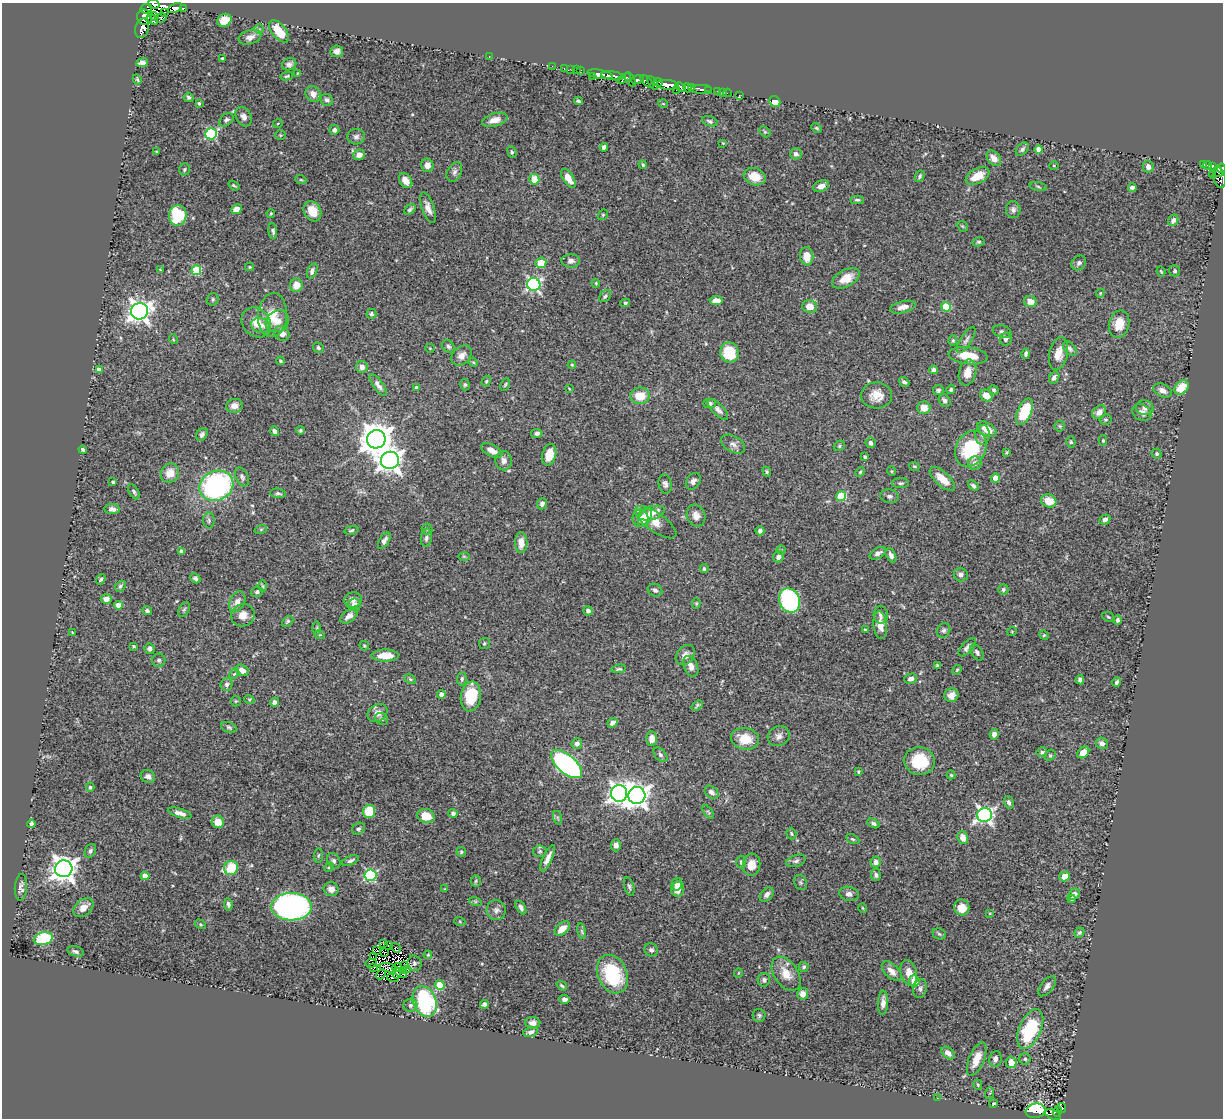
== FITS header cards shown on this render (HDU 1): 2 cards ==
NAXIS1  =                 1221
NAXIS2  =                 1116

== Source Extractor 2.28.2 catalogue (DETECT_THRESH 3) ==
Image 1221 x 1116 px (HDU 1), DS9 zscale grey, 1 PNG px = 1 image px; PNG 1225 x 1120 px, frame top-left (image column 1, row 1116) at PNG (2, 3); each listed source drawn as its Kron ellipse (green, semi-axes under 4 px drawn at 4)
Background 0.498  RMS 0.022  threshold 0.0669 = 3 sigma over >= 5 px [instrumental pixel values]
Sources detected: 462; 7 with non-positive FLUX_AUTO (blend fragments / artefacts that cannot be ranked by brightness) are neither listed nor drawn; the other 455 listed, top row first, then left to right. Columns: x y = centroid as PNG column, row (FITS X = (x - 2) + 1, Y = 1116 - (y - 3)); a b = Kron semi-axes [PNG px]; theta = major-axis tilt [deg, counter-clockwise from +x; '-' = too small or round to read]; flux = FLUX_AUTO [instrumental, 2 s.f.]
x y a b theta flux
154 4 6 3 -16 1.4e+02
175 8 7 4 25 1.5e+02
183 8 3 3 - 2.3e+01
146 9 6 5 - 4.9e+01
164 13 3 2 - 2.1e+01
145 17 8 7 - 1.6e+02
154 17 4 3 - 2.3e+01
161 18 6 4 21 4.9e+01
152 20 6 3 -40 9.3e+01
224 20 7 6 - 2.5e+01
142 28 10 6 74 2.1e+02
259 29 5 5 - 1.8e+00
279 31 13 7 -51 3.2e+01
250 37 11 7 18 8.6e+00
337 51 6 6 - 6.0e+00
489 56 2 2 - 1.7e+01
222 58 3 2 - 1.6e+00
142 63 6 4 8 7.8e+00
289 64 7 6 - 5.2e+00
552 66 2 2 - 6.1e+00
564 68 3 2 - 3.6e+00
570 69 2 2 - 5.8e+00
576 70 2 2 - 2.5e+00
580 70 3 3 - 1.1e+01
298 73 3 2 - 9.5e-01
600 74 13 4 -10 5.3e+02
287 76 6 4 12 2.0e+00
592 76 2 2 - 3.1e+01
613 76 12 4 -7 4.6e+02
624 78 7 4 27 1.1e+02
137 79 5 4 - 2.1e+00
630 79 8 4 -59 1.3e+02
637 80 6 4 10 2.3e+02
647 82 8 4 -43 9.5e+01
658 82 4 2 - 5.2e+01
653 83 7 3 -57 1.1e+02
668 85 11 5 -7 6.7e+02
681 87 6 3 -44 1.1e+02
692 87 4 3 - 1.5e+02
688 88 5 3 - 5.6e+01
701 89 11 4 2 7.0e+01
676 90 2 2 - 7.5e+01
708 90 3 3 - 4.7e+01
718 91 3 3 - 1.3e+01
722 92 3 2 - 4.2e+00
727 93 4 2 - 4.3e+00
313 94 8 7 - 1.0e+01
739 95 3 2 - 2.6e+00
189 97 5 4 - 3.0e+00
327 100 6 5 - 4.2e+00
578 101 4 3 - 2.8e+00
775 102 6 5 - 1.3e+01
199 103 4 3 - 2.1e+00
663 104 5 3 - 1.2e+00
244 117 10 7 -61 7.6e+00
226 120 8 5 40 4.0e+00
495 120 13 6 16 1.2e+01
710 121 8 5 -18 3.2e+00
278 123 5 3 - 1.1e+00
816 128 5 3 - 2.0e+00
334 130 5 5 - 4.2e+00
765 132 6 4 -44 2.3e+00
211 134 6 5 - 1.6e+02
280 135 5 5 - 2.0e+00
356 137 9 8 - 5.3e+00
723 143 3 3 - 1.2e+00
604 147 4 4 - 7.5e+00
1022 149 8 5 46 3.8e+00
1039 150 4 4 - 1.8e+01
156 151 3 2 - 1.3e+00
512 152 6 4 -69 2.3e+00
796 154 6 5 - 5.2e+00
359 155 6 5 - 1.1e+01
994 158 9 6 -50 1.3e+01
427 165 7 6 - 8.9e+00
643 165 4 3 - 1.8e+00
1203 165 4 3 - 1.3e+01
1208 165 4 3 - 3.2e+01
1054 166 5 3 - 1.5e+00
1213 166 4 3 - 6.7e+01
1148 167 6 5 - 7.2e+00
1221 168 5 3 - 7.0e+01
184 169 6 5 - 2.5e+00
1218 171 6 4 -74 6.5e+01
454 172 10 7 65 5.3e+00
1212 174 3 3 - 1.9e+01
920 176 6 4 61 2.6e+00
977 176 13 7 27 2.6e+01
755 177 11 8 -17 2.2e+01
1219 177 11 6 -75 1.6e+02
568 178 11 5 -58 1.7e+01
534 179 5 5 - 2.8e+01
301 180 5 3 - 1.6e+00
406 181 8 5 -55 1.4e+01
234 185 6 4 -34 2.2e+00
821 186 8 5 18 8.7e+00
1038 186 8 3 -12 2.4e+00
1132 187 4 3 - 3.9e+00
857 200 6 4 0 2.5e+00
428 208 16 6 -70 1.0e+01
236 209 5 4 - 1.2e+01
410 209 6 4 39 3.1e+00
1013 210 8 7 - 5.8e+00
312 211 10 8 -60 2.3e+01
271 213 4 4 - 1.7e+00
178 215 10 9 - 8.1e+01
603 215 5 4 - 2.1e+00
1173 220 6 5 - 7.1e+00
962 226 6 4 -42 1.9e+00
273 231 8 4 -82 3.7e+00
978 242 6 4 13 2.3e+00
807 256 9 6 -83 1.9e+01
571 261 9 6 -1 5.6e+00
541 263 5 5 - 2.2e+01
1079 263 8 6 46 5.0e+00
249 267 4 4 - 1.5e+00
160 269 4 2 - 1.0e+00
196 270 5 5 - 6.6e+01
312 271 8 4 69 5.0e+00
1161 271 5 3 - 1.7e+00
1175 271 5 5 - 2.8e+00
846 278 15 8 28 2.4e+01
596 283 4 3 - 1.6e+00
534 284 6 6 - 3.0e+02
296 285 7 6 - 1.6e+01
1100 293 4 4 - 1.6e+00
605 296 7 5 45 3.1e+00
213 299 6 5 - 3.3e+00
716 301 6 4 3 1.4e+01
1030 302 6 5 - 1.4e+01
625 303 5 4 - 2.3e+00
810 306 7 6 - 1.8e+01
903 307 13 5 14 1.1e+01
946 307 5 4 - 5.3e+01
140 311 8 8 - 1.0e+03
371 314 5 5 - 2.7e+00
273 315 22 14 86 3.1e+01
277 321 12 10 37 1.4e+01
256 322 16 13 -47 2.3e+01
1119 324 14 10 76 2.3e+01
261 325 9 7 -16 7.3e+00
1002 332 9 6 -17 4.6e+00
282 333 8 6 -40 1.1e+01
173 339 5 3 - 1.2e+00
1006 339 6 6 - 4.8e+00
953 340 5 4 - 2.2e+00
966 340 15 5 59 6.3e+00
448 346 7 5 -44 3.8e+00
318 348 5 5 - 3.3e+00
430 348 5 4 - 1.4e+00
1070 349 8 5 -52 4.0e+00
729 352 10 9 - 5.9e+01
1026 354 5 4 - 3.1e+00
1059 354 17 9 77 1.7e+01
461 355 11 8 43 1.0e+01
968 356 20 8 -7 3.0e+01
280 361 4 3 - 1.9e+00
473 362 5 3 - 1.6e+00
572 365 4 4 - 1.7e+00
362 367 6 6 - 7.0e+00
99 370 4 4 - 1.1e+01
933 370 4 4 - 5.6e+00
967 372 13 8 76 1.6e+01
1054 378 6 4 57 5.0e+00
486 381 6 4 69 2.0e+00
904 382 5 4 - 4.4e+00
378 385 13 5 -54 6.7e+00
465 385 5 4 - 2.4e+00
505 385 6 3 63 1.8e+00
416 387 3 3 - 2.1e+00
569 388 4 2 - 1.0e+00
1181 388 8 6 44 2.6e+01
951 389 5 4 - 2.1e+00
938 390 5 5 - 4.0e+00
994 390 5 4 - 2.2e+00
1162 390 10 6 -27 8.7e+00
877 395 15 13 -2 2.0e+01
640 396 9 8 - 2.8e+01
986 396 6 5 - 1.7e+01
945 400 6 5 - 5.1e+00
710 403 6 4 0 4.1e+00
234 406 8 7 - 1.2e+01
924 408 6 6 - 1.4e+01
1145 408 9 7 -10 6.7e+00
718 409 13 5 -44 7.3e+00
1024 412 14 7 66 6.3e+01
1099 412 8 6 43 1.2e+01
1142 413 10 8 -33 8.7e+00
1105 419 6 5 - 2.3e+00
1060 426 5 5 - 2.0e+00
987 429 10 6 -31 1.9e+01
300 430 4 4 - 2.4e+00
274 431 5 4 - 5.1e+00
537 433 6 4 10 4.6e+00
202 435 7 5 56 5.1e+00
982 435 10 7 87 7.2e+00
376 439 9 9 - 2.7e+03
1103 441 5 4 - 2.1e+00
1071 442 6 4 -74 2.4e+00
870 443 5 5 - 4.3e+00
733 444 13 8 -29 7.5e+00
839 446 6 5 - 2.7e+00
971 449 19 15 62 8.6e+01
83 450 4 3 - 3.4e+00
492 450 11 5 -27 1.4e+01
1006 452 3 2 - 1.4e+00
1157 454 5 4 - 2.7e+00
549 455 11 7 74 2.2e+01
865 457 3 3 - 3.4e+00
390 460 9 8 - 1.2e+03
504 461 9 8 - 9.1e+00
975 463 7 6 - 7.3e+00
915 466 5 3 - 1.6e+00
891 471 5 3 - 1.4e+00
767 472 5 4 - 2.4e+00
860 472 5 4 - 1.8e+00
170 473 10 9 - 1.9e+01
242 477 10 6 -64 4.6e+00
996 478 4 4 - 2.3e+01
942 479 16 7 -42 2.0e+01
693 481 9 6 56 6.2e+00
113 482 3 3 - 2.2e+00
901 483 8 5 1 3.4e+00
665 484 9 6 -79 4.8e+00
216 486 17 14 24 2.8e+02
973 486 6 4 -41 3.7e+00
134 492 8 4 -60 3.5e+00
278 493 8 4 -5 3.5e+00
841 496 5 4 - 7.0e+01
889 496 9 6 -8 4.4e+00
1049 501 8 6 -22 2.5e+01
542 504 6 5 - 4.8e+00
112 509 8 5 -7 6.3e+00
652 513 14 6 16 1.6e+01
696 516 11 9 -70 1.0e+01
640 518 9 8 - 1.8e+01
645 518 10 5 63 1.4e+01
209 520 8 5 -89 3.5e+00
1105 520 5 4 - 4.8e+00
656 522 24 9 -35 2.3e+01
261 529 6 4 19 1.9e+00
427 529 5 5 - 2.0e+00
351 530 7 3 12 2.4e+00
760 531 4 4 - 5.3e+00
426 538 9 5 84 4.3e+00
384 541 9 5 58 6.0e+00
521 543 10 6 -88 1.4e+01
781 550 4 4 - 1.6e+00
181 552 4 4 - 4.4e+00
878 553 9 5 30 6.2e+00
891 555 7 4 -62 5.6e+00
464 556 6 4 -1 2.0e+00
778 557 6 5 - 5.5e+00
704 569 4 4 - 2.7e+00
961 575 7 7 - 6.3e+00
195 578 5 4 - 3.7e+00
101 579 6 4 52 2.6e+00
120 586 6 4 47 2.8e+00
263 586 6 4 -89 1.9e+00
655 590 7 6 - 4.2e+00
1003 590 5 5 - 2.8e+00
257 592 6 5 - 3.4e+00
106 599 5 5 - 8.2e+00
353 600 9 7 13 7.5e+00
789 600 12 10 -66 1.9e+02
237 602 11 7 65 1.1e+01
696 603 5 4 - 1.7e+00
118 605 4 4 - 1.7e+01
354 605 6 6 - 1.2e+01
184 609 8 5 62 2.9e+00
147 611 5 4 - 3.6e+00
588 611 5 4 - 5.1e+00
243 615 12 11 - 1.5e+01
881 615 8 7 - 4.8e+00
349 616 10 6 40 9.0e+00
1108 617 6 4 -24 2.2e+00
1117 620 5 4 - 3.1e+00
288 621 6 4 40 2.5e+00
880 625 14 7 -84 1.4e+01
317 628 6 4 -90 2.4e+00
865 630 4 3 - 1.6e+00
944 630 7 6 - 4.2e+00
1012 631 5 3 - 1.2e+00
72 633 4 2 - 1.2e+00
320 635 5 3 - 1.3e+00
1044 635 5 4 - 1.8e+00
484 643 5 5 - 2.6e+00
134 646 3 3 - 1.7e+00
364 646 5 4 - 1.9e+00
967 647 11 5 47 6.1e+00
150 649 5 5 - 5.0e+00
977 652 9 5 -59 4.2e+00
685 655 11 8 49 9.0e+00
385 656 14 6 0 2.3e+01
159 660 6 6 - 3.3e+00
937 665 4 3 - 1.8e+00
691 666 11 7 -67 9.5e+00
619 669 7 3 7 2.7e+00
242 670 7 5 -31 1.1e+01
957 670 5 4 - 1.8e+00
234 674 5 4 - 2.0e+00
410 679 6 4 -31 2.3e+00
462 679 7 4 81 3.2e+00
911 679 6 5 - 6.9e+00
1080 680 4 4 - 4.5e+00
1117 682 4 3 - 3.6e+00
227 684 6 6 - 4.0e+00
441 694 4 4 - 8.3e+00
951 695 7 7 - 1.0e+01
471 696 15 10 81 5.6e+01
249 699 5 3 - 1.4e+00
236 701 5 5 - 1.7e+00
274 702 4 4 - 5.2e+00
697 705 6 4 42 2.4e+00
378 713 11 8 33 9.7e+00
382 719 7 5 -33 2.8e+00
612 723 5 4 - 5.6e+00
229 727 8 5 -20 2.8e+00
994 734 5 4 - 8.1e+00
779 736 11 9 26 8.5e+00
652 738 7 5 -87 1.0e+01
745 739 14 10 -12 3.4e+01
1102 743 6 5 - 6.1e+00
577 744 5 5 - 5.3e+00
1042 752 5 5 - 4.5e+00
1083 752 7 5 42 1.6e+01
660 755 8 5 -47 3.4e+00
1050 755 6 5 - 2.7e+00
919 761 15 14 - 6.1e+01
566 764 19 9 -41 3.7e+02
858 772 3 2 - 1.6e+00
951 775 4 4 - 1.7e+00
148 776 7 6 - 5.6e+00
90 787 4 4 - 2.8e+00
711 792 8 5 -39 5.6e+00
619 793 8 8 - 8.5e+02
637 796 9 8 - 1.1e+03
1009 802 6 4 -75 3.6e+00
369 811 6 6 - 4.0e+01
708 812 8 4 -53 2.5e+00
180 813 12 4 -17 8.2e+00
453 813 5 4 - 3.7e+00
985 815 7 7 - 4.7e+02
426 816 9 7 -15 2.5e+01
558 818 7 4 -71 2.6e+00
218 822 6 6 - 2.1e+01
873 823 6 4 -27 3.4e+00
31 824 4 3 - 2.7e+00
358 829 7 5 44 3.3e+00
791 834 6 5 - 2.3e+00
963 838 6 5 - 1.3e+01
853 839 7 4 -26 2.4e+00
616 845 6 5 - 6.3e+00
90 851 7 5 65 4.2e+00
540 851 7 6 - 3.2e+00
461 852 5 4 - 2.4e+00
318 856 7 4 82 2.2e+00
548 858 14 4 65 1.1e+01
334 861 8 6 -59 4.2e+00
350 861 9 4 22 4.6e+00
796 861 10 6 17 4.5e+00
741 862 6 4 -88 2.4e+00
876 862 5 5 - 6.5e+00
752 865 11 9 83 1.6e+01
329 867 5 4 - 1.8e+00
231 868 7 6 - 4.7e+01
64 869 8 8 - 1.5e+03
370 875 6 6 - 2.0e+02
876 875 6 5 - 3.4e+00
145 876 4 4 - 1.3e+01
1065 876 5 4 - 1.9e+01
476 881 5 5 - 2.0e+00
800 882 8 6 -71 3.1e+00
677 884 6 5 - 1.2e+01
629 886 9 5 -74 3.3e+00
21 887 13 6 86 6.1e+00
331 889 7 7 - 7.9e+00
445 889 4 3 - 1.4e+00
678 889 7 6 - 1.4e+01
849 894 10 7 -14 6.4e+00
1074 894 6 5 - 6.4e+00
767 895 8 5 47 6.0e+00
1071 899 4 4 - 1.9e+00
475 901 6 4 -19 2.4e+00
228 904 6 4 -82 3.4e+00
291 907 20 13 0 4.3e+02
521 907 7 4 -59 4.2e+00
962 907 8 7 - 1.8e+01
83 908 11 7 40 1.3e+01
863 908 4 3 - 1.2e+00
496 910 10 9 - 7.2e+00
990 913 3 2 - 1.2e+00
460 922 6 4 -20 1.8e+00
200 924 6 3 -31 1.8e+00
562 929 9 5 41 1.5e+01
582 931 8 3 -81 2.4e+00
1079 933 5 4 - 2.5e+00
939 934 7 5 -22 2.3e+00
43 938 10 6 15 9.4e+01
383 944 2 2 - 9.0e-01
389 945 3 2 - 3.9e+00
396 948 5 4 - 5.3e+00
377 950 3 2 - 1.3e+00
651 950 7 6 - 4.6e+00
76 951 9 5 -15 4.3e+00
384 953 4 2 - 7.0e-01
428 955 4 3 - 1.4e+00
374 957 3 2 - 1.5e+00
371 963 6 2 6 1.5e+00
414 963 8 7 - 3.8e+00
405 965 4 2 - 2.3e+00
373 967 3 2 - 2.4e+00
397 967 5 3 - 1.9e+00
804 967 5 5 - 2.9e+00
388 968 9 4 -14 1.4e-04
404 970 4 2 - 4.3e+00
408 970 3 2 - 7.2e+00
892 971 12 6 -45 1.1e+01
397 973 5 4 - 1.9e+00
738 973 5 3 - 1.1e+00
909 973 13 8 -76 1.6e+01
381 974 5 2 - 7.1e-01
404 974 3 2 - 1.5e+00
612 974 20 14 -67 9.9e+01
786 974 19 12 -56 2.3e+01
393 978 6 2 -5 8.2e-01
764 980 7 6 - 4.0e+00
914 981 6 5 - 2.0e+01
440 985 5 4 - 5.3e+01
562 986 5 3 - 2.1e+00
1047 986 12 6 52 7.4e+00
920 989 9 6 80 5.1e+00
803 994 5 5 - 1.1e+01
564 1000 5 4 - 5.0e+00
425 1001 16 11 -66 1.7e+02
883 1003 12 5 87 8.8e+00
484 1004 4 4 - 4.4e+00
410 1005 7 6 - 4.1e+00
759 1015 6 6 - 3.3e+00
533 1023 7 5 -2 7.3e+00
1030 1029 21 11 66 1.1e+02
531 1032 8 5 16 4.6e+00
948 1053 7 5 -42 9.4e+00
977 1059 18 7 68 2.2e+01
995 1059 8 6 80 5.8e+00
1025 1059 5 5 - 2.7e+00
1011 1062 6 5 - 1.5e+01
978 1085 5 4 - 2.0e+00
990 1093 6 4 70 1.7e+00
937 1098 2 2 - 3.7e+00
993 1104 4 3 - 1.9e+00
1061 1108 5 3 - 1.2e+01
1036 1111 10 7 9 1.8e+02
1057 1111 5 4 - 4.6e+01
1053 1114 8 5 -23 7.7e+01
At the frame edge (FLAGS 8, measured only in part): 2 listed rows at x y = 154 4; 1221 168
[7 non-positive-flux detections neither listed nor drawn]